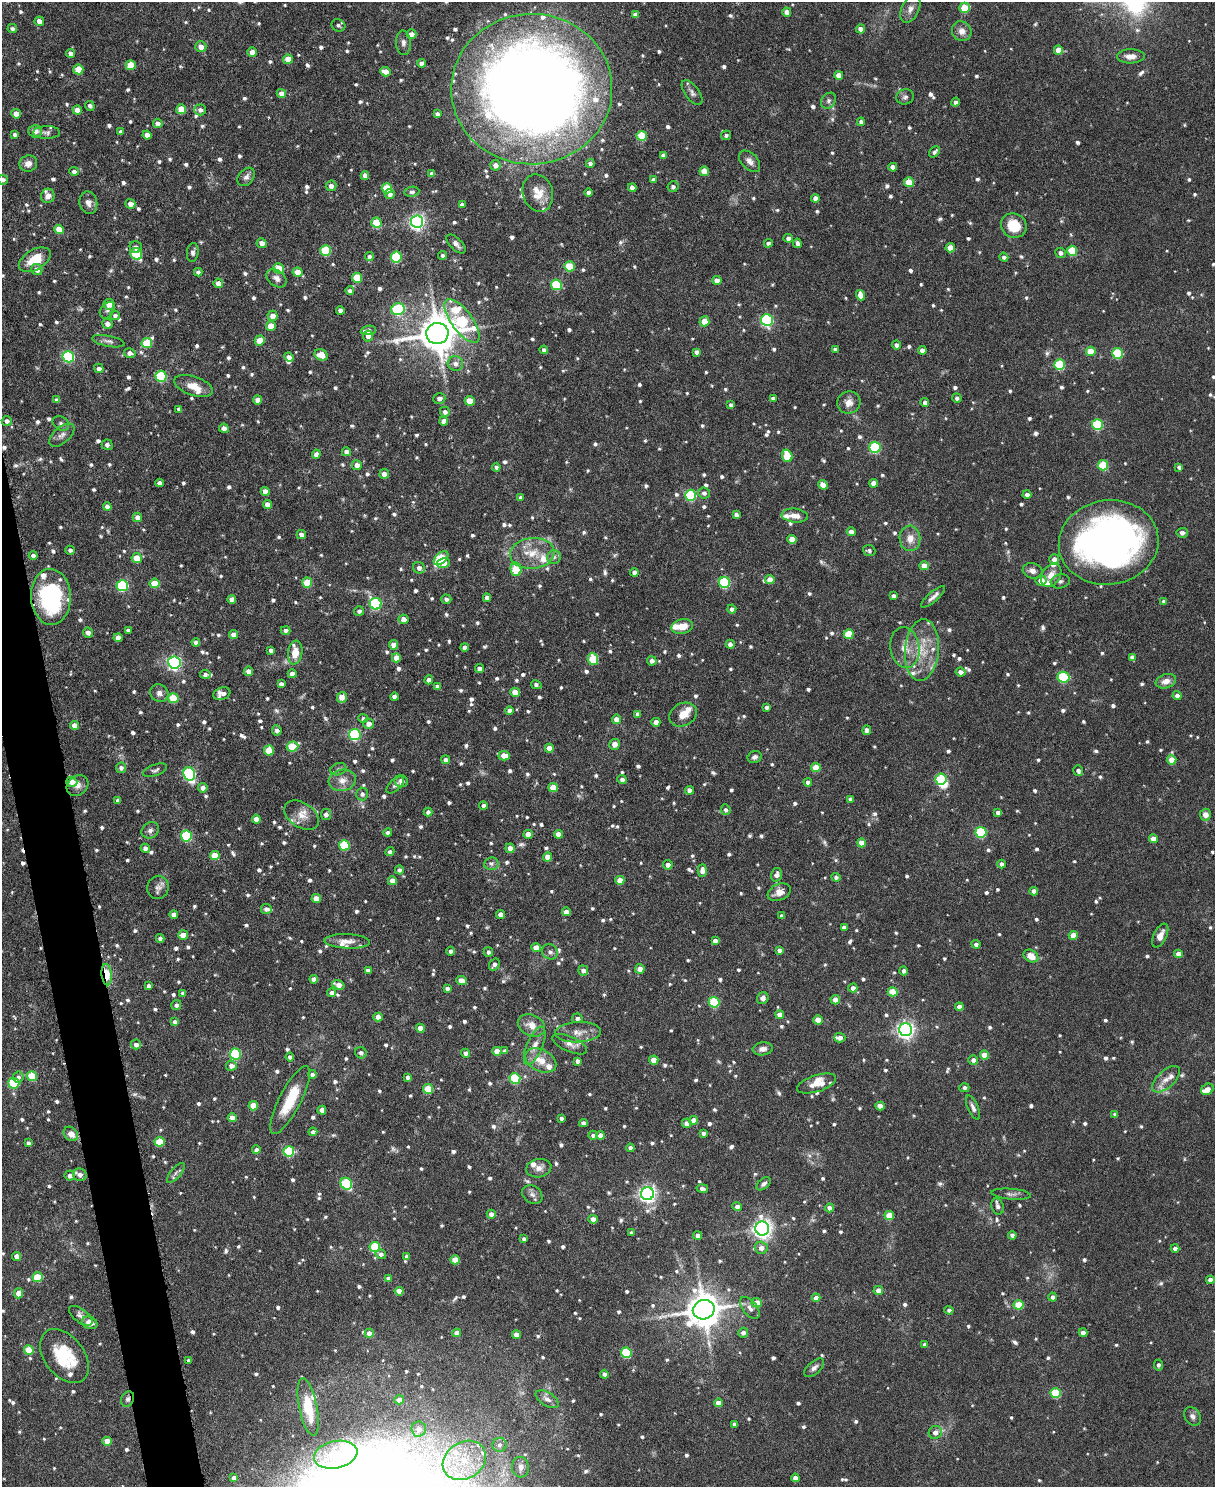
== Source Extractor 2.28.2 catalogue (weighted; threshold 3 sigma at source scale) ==
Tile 7 of 4 x 3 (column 3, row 2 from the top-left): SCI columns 2431-3643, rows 1619-3103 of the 4863 x 4841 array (HDU 1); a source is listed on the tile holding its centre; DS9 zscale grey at full resolution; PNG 1217 x 1489 px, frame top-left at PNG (2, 2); each listed source drawn as its Kron ellipse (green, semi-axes under 4 px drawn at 4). Shown black and unused: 3% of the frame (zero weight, under 3 of 6 exposures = <1% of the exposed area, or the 3 px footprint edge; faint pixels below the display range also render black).
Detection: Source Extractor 2.28.2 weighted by HDU 2 'WHT'; one run over the whole footprint, this tile lists its part. Background 0.12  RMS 0.0041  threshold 0.0169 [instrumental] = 3 sigma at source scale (4.09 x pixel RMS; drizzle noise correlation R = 1.36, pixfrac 0.8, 0.05/0.05 arcsec/px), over >= 5 px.
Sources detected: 1274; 3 too faint to see at this stretch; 3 inside a brighter object's white glare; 1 cosmic-ray / hot-pixel residue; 1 long thin detection or spike segment (spike, bleed or trail) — neither listed nor drawn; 44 inside a brighter listed object's ellipse — not listed separately; of the other 1222, all 500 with FLUX_AUTO >= 1.09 (the completeness limit of this list) listed and drawn (722 fainter detections not listed), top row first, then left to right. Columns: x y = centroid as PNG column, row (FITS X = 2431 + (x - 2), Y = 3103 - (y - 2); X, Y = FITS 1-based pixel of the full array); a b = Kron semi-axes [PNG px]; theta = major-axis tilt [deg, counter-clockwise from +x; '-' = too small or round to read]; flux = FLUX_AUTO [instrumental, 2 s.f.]
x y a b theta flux
964 8 5 5 - 11
910 9 14 8 64 2.5
787 12 4 4 - 2.6
635 15 4 4 - 1.7
39 21 5 4 - 2.6
338 25 7 6 - 1.1
12 29 5 4 - 1.1
861 29 4 4 - 2.6
962 31 10 9 - 2.9
411 34 5 4 - 2.5
403 43 12 7 -86 1.6
201 47 5 5 - 3.1
1058 50 4 4 - 4.9
252 52 5 5 - 2.9
70 53 4 4 - 1.9
1131 56 14 7 1 3.3
288 59 5 4 - 5.1
422 63 4 4 - 1.8
131 65 5 5 - 9.1
78 69 5 5 - 8
386 72 5 4 - 4.3
839 75 4 4 - 4.2
532 89 80 75 1 650
692 93 14 7 -53 1.6
281 94 5 4 - 2.7
905 97 9 7 24 1.3
829 101 8 6 48 1.2
955 102 4 4 - 1.1
90 106 5 4 - 1.3
181 109 5 5 - 7.9
77 110 4 4 - 2.8
200 110 6 5 - 1.6
16 114 5 4 - 3.3
437 114 4 4 - 1.4
861 122 4 4 - 1.4
158 123 5 4 - 1.9
35 131 7 6 - 2.7
47 132 13 6 0 1.5
121 132 4 4 - 1.5
15 135 4 4 - 1.1
147 135 4 4 - 3
726 135 5 4 - 1.2
642 136 5 5 - 14
935 152 6 4 47 1.1
663 155 4 4 - 1.2
750 161 13 8 -47 2.4
28 163 9 8 - 2.8
590 163 4 4 - 1.2
495 165 5 5 - 2.5
893 167 4 4 - 2.7
74 171 4 4 - 1.4
704 171 5 4 - 6.2
432 174 4 4 - 1.8
365 175 4 4 - 2
246 177 10 7 51 1.9
3 180 5 5 - 1.2
654 180 4 4 - 1.4
909 182 5 5 - 8.8
331 186 5 5 - 1.9
673 187 5 5 - 1.2
387 188 5 5 - 11
632 188 4 4 - 2
412 192 7 5 9 1.1
589 192 4 4 - 1.7
538 193 19 15 -75 5.9
390 194 5 4 - 2.5
48 196 7 7 - 2.6
815 198 4 4 - 2.7
88 203 11 9 -77 2.3
130 204 5 4 - 2.6
462 204 4 3 - 1.2
417 222 6 6 - 120
376 223 5 5 - 13
1014 226 13 12 - 10
59 229 5 4 - 5.4
788 238 5 4 - 1.7
262 243 5 5 - 2.5
768 243 4 4 - 1.2
797 243 4 3 - 1.5
456 244 12 6 -44 1.7
136 247 6 5 - 1.3
950 248 4 4 - 4.4
326 250 5 5 - 22
1072 251 5 5 - 15
193 252 9 5 83 1.3
1060 253 5 5 - 1.5
136 254 6 5 - 26
443 255 4 4 - 1.2
369 257 4 4 - 1.4
396 257 5 5 - 24
1004 257 4 4 - 1.1
35 260 17 10 30 9.4
570 266 5 5 - 14
279 268 5 5 - 9.1
37 269 6 5 - 2.8
198 272 4 4 - 1.2
298 272 5 4 - 5.7
277 278 11 7 -37 2.3
357 278 5 5 - 13
717 280 4 4 - 2.6
218 283 4 4 - 2.8
556 285 5 5 - 23
350 291 4 4 - 1.1
860 295 5 4 - 4.3
109 304 5 5 - 3.1
398 309 6 6 - 34
107 310 9 6 55 1.1
340 310 4 4 - 1.6
115 315 5 4 - 1.1
273 316 5 5 - 3.3
767 320 6 6 - 54
462 321 26 10 -53 44
704 321 5 5 - 7.8
107 324 5 5 - 2.1
271 326 5 5 - 5.9
368 330 8 4 6 2.2
437 333 11 10 - 1200
368 336 5 5 - 2.3
260 340 5 5 - 5.5
108 341 16 5 -12 1.6
147 343 5 5 - 16
896 345 4 4 - 1.3
835 349 4 4 - 1.3
544 350 4 4 - 1.3
922 350 4 4 - 2.3
1091 351 5 4 - 6.8
696 352 4 4 - 1.4
130 353 6 5 - 1.8
1118 353 5 5 - 25
321 355 7 5 -24 5.6
68 357 6 5 - 46
289 357 5 4 - 2.5
455 364 8 7 - 2.2
1060 365 5 5 - 25
99 368 5 4 - 1.9
161 376 5 5 - 30
194 386 20 9 -18 5.5
773 398 4 3 - 1.3
957 398 5 4 - 1.1
439 399 6 5 - 1.7
57 400 4 4 - 1.5
258 400 4 4 - 2.6
470 401 5 4 - 8
849 403 12 11 - 3.3
925 403 4 4 - 1.6
731 405 4 3 - 1.2
179 409 4 4 - 1.2
445 412 5 5 - 1.6
7 421 5 5 - 1.5
444 421 4 4 - 2.5
61 423 8 6 -34 1.4
1097 425 5 5 - 29
224 428 5 4 - 2.1
62 435 15 8 41 2.4
107 445 5 5 - 1.1
875 447 5 5 - 37
346 452 4 4 - 2.1
316 454 4 4 - 1.9
787 456 6 5 - 13
357 465 5 5 - 2.5
1103 465 5 5 - 17
496 467 4 4 - 1.1
1179 467 4 4 - 1.2
384 474 5 5 - 2.5
159 483 4 4 - 1.7
873 483 4 4 - 3.2
823 485 5 4 - 5.3
265 491 4 4 - 3.5
704 493 6 5 - 1.3
1027 494 4 4 - 1.4
690 495 5 5 - 34
521 497 4 4 - 1.3
267 504 4 4 - 2.7
107 507 4 4 - 1.7
736 515 4 4 - 1.4
795 516 13 7 -7 3.1
137 517 5 4 - 3
851 532 4 4 - 2.3
1182 533 6 5 - 1.4
301 534 5 4 - 2.1
910 538 13 10 -89 4.1
792 539 4 4 - 5
1109 542 50 42 8 230
70 550 5 4 - 1.2
869 551 6 5 - 1.1
532 553 22 15 6 9.1
33 555 4 4 - 1.5
554 557 7 6 - 1.3
137 558 5 5 - 6.6
441 558 8 5 41 17
1054 559 5 5 - 2.2
443 563 7 4 12 6.1
924 566 5 4 - 4.6
419 568 6 5 - 2.1
516 569 7 5 -78 15
1032 571 10 7 -16 2.5
634 572 4 4 - 1.8
1051 575 13 9 57 4.4
770 580 5 4 - 3.4
1041 581 5 5 - 3.6
1060 581 9 7 13 1.3
724 582 5 5 - 35
154 583 5 5 - 8.2
307 583 5 5 - 14
122 586 6 5 - 37
894 596 4 4 - 1.6
51 597 28 20 -87 48
933 597 15 5 41 1.8
487 598 4 4 - 2
232 599 4 4 - 1.9
446 599 5 4 - 1.2
1164 601 4 4 - 1.2
376 604 6 6 - 48
732 609 4 4 - 1.3
359 611 5 5 - 1.4
403 619 5 5 - 2.7
682 627 11 7 12 5.3
128 630 4 4 - 1.2
286 630 5 4 - 1.4
88 633 5 5 - 1.9
233 634 4 4 - 2.8
849 634 5 5 - 12
118 638 4 4 - 2.9
196 642 4 4 - 1.6
730 644 4 4 - 1.8
393 645 5 4 - 3
465 647 4 4 - 1.8
905 648 20 14 -81 6.7
271 650 4 4 - 1.3
922 650 31 17 85 13
295 653 12 7 83 5.6
1132 657 4 4 - 1.6
396 658 4 4 - 4.2
593 659 6 5 - 16
652 661 4 4 - 1.6
174 663 6 6 - 91
480 669 4 4 - 2
248 671 5 4 - 2.6
960 672 5 4 - 1.9
205 674 5 4 - 1.1
292 674 4 4 - 2.3
1063 677 6 5 - 29
429 680 4 4 - 2.6
1166 681 10 7 19 3.1
281 684 4 4 - 1.3
536 685 5 3 - 1.2
437 686 4 4 - 1.3
515 692 5 4 - 4.7
159 693 9 8 - 2.1
222 694 9 6 18 2.7
1177 696 4 4 - 1.7
342 697 5 5 - 4.5
394 697 4 4 - 1.8
173 698 5 5 - 12
767 707 4 4 - 1.2
509 711 4 4 - 2.4
638 714 4 4 - 1.6
683 715 14 11 28 4.7
363 719 5 4 - 1.2
616 719 5 4 - 3.2
656 722 4 4 - 2.6
369 724 5 5 - 2.9
75 725 4 4 - 3.1
277 730 5 5 - 1.5
867 730 4 4 - 2.2
355 735 5 5 - 41
614 744 5 5 - 2.9
292 747 6 5 - 12
549 748 4 4 - 3.4
269 750 5 5 - 9.8
504 756 6 4 -2 5
755 757 7 6 - 1.2
446 760 4 4 - 1.7
1172 760 4 4 - 6.8
121 768 5 5 - 1.4
816 768 5 4 - 8.1
338 769 8 6 19 1.1
155 770 12 5 20 1.1
1078 771 5 4 - 1.2
189 774 7 6 - 58
622 779 5 4 - 1.5
941 779 6 5 - 28
342 780 14 10 10 3.8
401 781 6 6 - 2
72 782 5 5 - 4
808 782 4 4 - 1.5
395 785 11 5 43 1.3
78 786 11 9 38 2.6
203 788 5 4 - 1.9
553 788 5 4 - 7.3
689 790 4 4 - 2.5
362 794 6 6 - 1.4
850 799 4 4 - 1.5
118 800 4 3 - 1.1
483 805 4 3 - 1.2
726 810 5 5 - 1.3
428 812 4 4 - 1.4
998 813 4 4 - 2.1
302 815 19 12 -33 4.8
326 815 5 5 - 1.7
1205 815 6 5 - 3.1
256 819 4 4 - 2.8
150 830 9 7 32 1.6
981 832 5 5 - 33
388 833 4 4 - 1.3
528 834 5 4 - 4.1
558 834 4 4 - 3.3
186 836 5 5 - 29
1153 839 4 4 - 3.6
861 843 4 4 - 5
344 845 5 5 - 22
145 848 5 4 - 2.1
510 848 4 4 - 2.6
390 852 5 4 - 1.1
215 855 5 4 - 6.3
548 857 4 4 - 4.2
491 864 7 6 - 1.2
1001 864 4 4 - 1.7
668 865 5 4 - 2
399 870 4 4 - 1.2
702 871 6 4 89 2.7
776 875 7 5 74 2.3
836 877 4 4 - 1.3
620 880 4 4 - 4.6
392 881 4 4 - 3.3
158 887 12 10 71 2.3
1034 891 4 4 - 2.2
779 892 12 8 24 3.3
316 899 5 4 - 5.8
266 909 5 5 - 1.7
566 912 4 4 - 2.8
174 914 4 4 - 2.4
500 914 4 4 - 2.8
782 916 4 4 - 1.2
844 927 4 4 - 1.7
183 935 5 4 - 5.8
1073 935 4 4 - 5.3
1160 936 13 6 64 3.2
160 938 4 4 - 1.4
347 941 23 7 -2 3.7
715 941 4 4 - 1.9
976 944 4 4 - 1.3
536 948 4 4 - 5
779 950 4 4 - 1.5
450 951 4 4 - 1.2
488 952 5 4 - 1.1
550 952 8 7 - 1.5
1178 954 4 4 - 3.1
1031 956 8 6 -29 4.8
494 964 6 5 - 1.5
640 969 5 4 - 2.9
368 970 4 4 - 1.9
583 970 5 5 - 1.9
904 971 4 4 - 1.4
107 975 11 5 -83 9.4
314 979 4 4 - 2
462 981 5 4 - 4
338 985 6 4 -20 3.2
149 986 4 4 - 1.5
853 988 4 4 - 2.2
447 989 4 4 - 1.4
893 992 5 4 - 8.4
183 993 4 3 - 1.2
332 993 4 4 - 1.8
763 998 6 5 - 1.8
835 1000 4 4 - 3.1
714 1002 5 5 - 26
176 1005 5 5 - 1.3
959 1007 4 4 - 2.7
780 1015 4 4 - 2.9
378 1017 4 4 - 3.2
577 1018 5 5 - 1.2
818 1020 4 4 - 5.3
175 1022 4 4 - 1.6
531 1025 14 10 -25 4.9
420 1028 4 4 - 4.2
906 1030 6 6 - 160
578 1032 23 10 2 4.5
840 1038 5 4 - 2
136 1044 5 5 - 2
570 1044 18 7 -24 2.6
535 1046 20 8 67 4
763 1049 10 6 7 2.2
497 1051 4 4 - 4.1
505 1051 4 4 - 1.4
361 1053 6 5 - 1.4
466 1053 4 4 - 1.5
235 1054 5 5 - 36
984 1055 4 4 - 5.4
290 1057 4 4 - 1.3
541 1060 16 10 -27 6.2
654 1060 4 4 - 5.1
973 1060 5 5 - 1.8
577 1061 4 4 - 1.5
231 1066 5 5 - 2.1
312 1074 4 4 - 1.3
32 1076 5 5 - 12
18 1077 5 5 - 1.2
408 1077 4 4 - 1.3
515 1078 5 5 - 25
1166 1079 17 8 42 3.7
14 1083 5 5 - 24
817 1084 20 8 17 4.2
964 1088 5 4 - 1.2
428 1089 5 5 - 12
1207 1089 6 5 - 3
290 1100 37 11 63 14
253 1106 5 4 - 7.6
880 1106 5 4 - 3.5
973 1107 13 5 -67 1.7
322 1110 4 4 - 2.9
1115 1114 4 4 - 1.3
232 1118 4 4 - 3.1
561 1118 4 3 - 1.2
694 1120 4 4 - 4.5
583 1123 4 4 - 2
687 1123 4 4 - 2.4
313 1132 4 4 - 1.7
703 1133 4 3 - 1.2
71 1134 8 6 -42 3.5
593 1135 5 4 - 1.2
600 1135 4 4 - 2.7
160 1142 5 5 - 12
28 1143 4 3 - 1.3
630 1148 4 4 - 1.5
256 1150 4 4 - 1.5
289 1151 5 5 - 27
539 1168 13 9 11 2.7
176 1173 12 5 49 1.3
80 1175 7 6 - 2.3
70 1176 5 5 - 2.5
346 1184 6 5 - 34
764 1184 8 5 39 1.3
702 1189 6 4 -10 1.4
532 1194 11 8 -33 1.9
647 1194 6 6 - 140
1011 1194 20 5 -5 1.7
998 1206 8 6 -70 1.4
737 1207 4 4 - 1.8
830 1208 4 4 - 2.6
491 1214 4 4 - 2.1
889 1215 5 4 - 7.9
593 1219 4 4 - 3.6
762 1229 7 6 - 220
632 1233 4 3 - 1.2
1012 1235 4 4 - 1.3
697 1236 4 4 - 2
524 1239 4 4 - 1.3
375 1247 5 5 - 23
761 1248 6 6 - 2.7
1175 1248 4 4 - 1.4
381 1254 5 5 - 1.7
17 1256 4 4 - 3.5
407 1256 4 4 - 1.3
455 1260 4 4 - 6.1
37 1277 5 5 - 13
388 1278 4 4 - 2.3
1210 1280 4 4 - 1.9
399 1291 4 4 - 4.4
878 1291 5 4 - 3.2
19 1293 5 4 - 4.1
1053 1297 4 4 - 1.4
816 1298 4 4 - 2.9
757 1303 5 4 - 4
1018 1305 5 5 - 13
750 1308 13 7 -51 2.3
704 1310 11 9 20 960
949 1310 4 4 - 1.2
81 1316 14 6 -37 2.1
90 1323 8 6 -20 2.9
369 1333 4 4 - 3
456 1333 4 4 - 2
743 1333 5 5 - 1.5
1083 1333 4 4 - 1.9
516 1335 4 4 - 3.3
925 1344 4 4 - 1.5
29 1350 5 4 - 10
626 1353 5 5 - 24
64 1356 30 20 -53 19
188 1361 4 3 - 1.3
1158 1365 5 4 - 1.2
814 1368 12 6 42 1.7
604 1374 4 4 - 1.5
1056 1393 5 5 - 19
128 1399 8 6 65 1.3
547 1399 13 6 -32 2
399 1400 5 4 - 2.4
718 1403 4 4 - 3.4
308 1407 29 9 -78 11
1193 1416 10 7 -54 1.6
735 1424 4 4 - 1.6
419 1429 7 7 - 2.6
935 1432 7 6 - 2.5
107 1441 4 4 - 4.9
499 1445 7 7 - 1.7
336 1455 22 13 12 11
464 1460 23 18 33 17
520 1467 10 8 -84 2
234 1478 4 4 - 2.9
795 1478 4 4 - 2.7
Overlapping masked pixels (flux is a lower limit): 3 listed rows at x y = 72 782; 107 975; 128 1399
Isophote crosses this tile's border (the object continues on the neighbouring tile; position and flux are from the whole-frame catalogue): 3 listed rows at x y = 532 89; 3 180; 64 1356